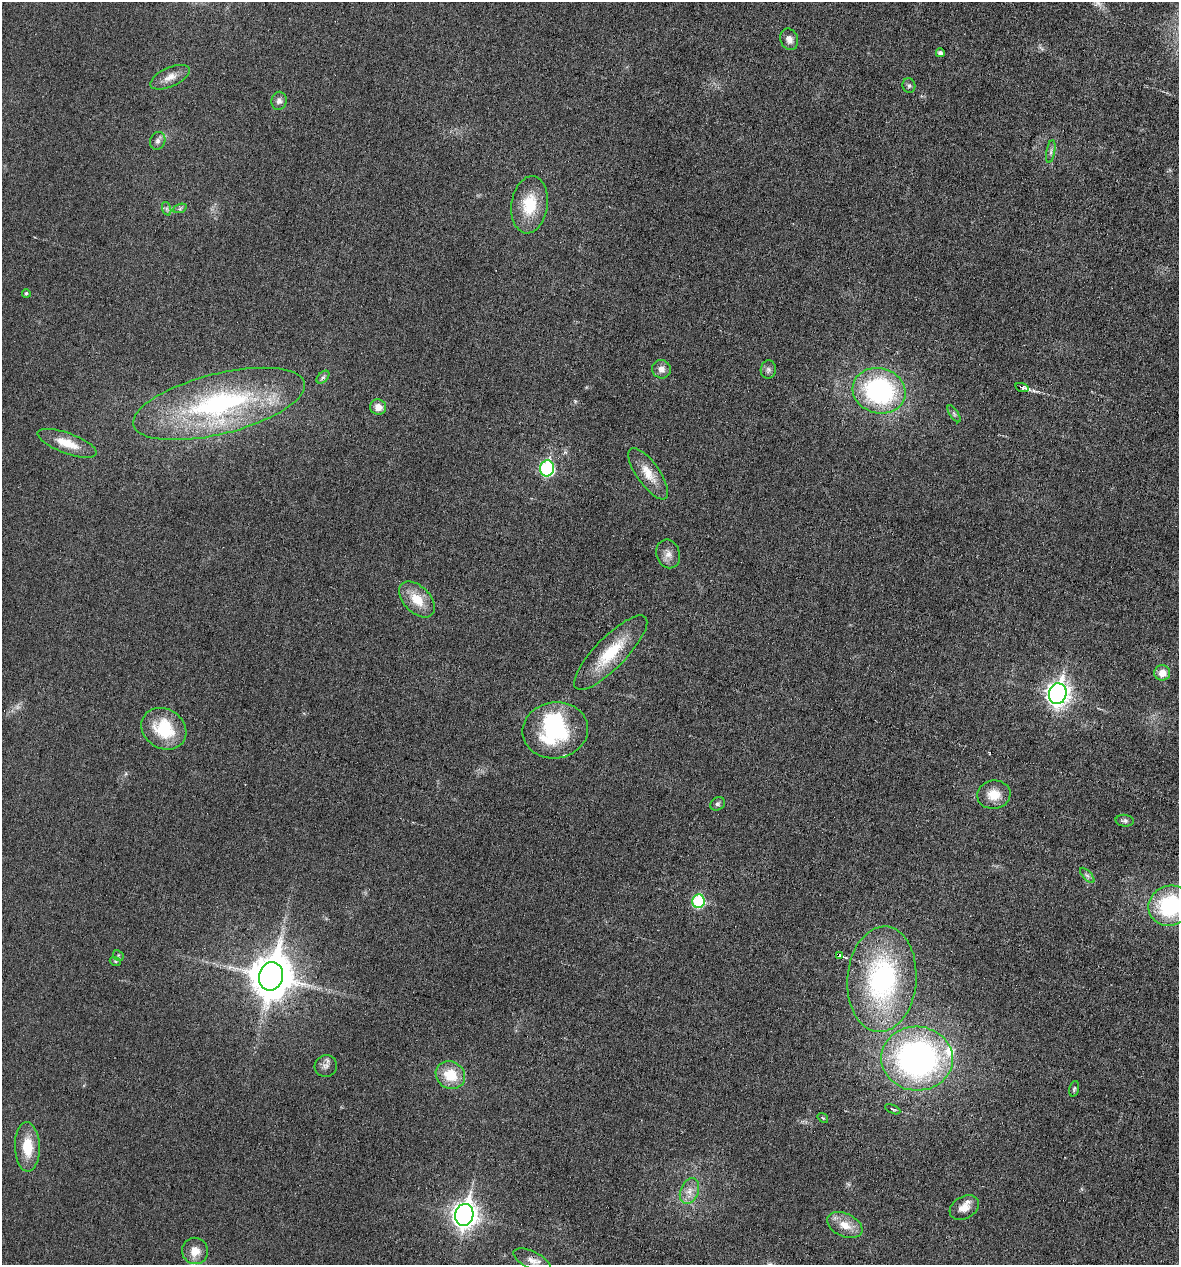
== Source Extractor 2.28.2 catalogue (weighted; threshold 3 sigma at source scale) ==
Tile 6 of 4 x 4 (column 2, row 2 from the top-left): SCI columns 1294-2470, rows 2527-3789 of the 5066 x 5052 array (HDU 1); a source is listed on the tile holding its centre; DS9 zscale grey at full resolution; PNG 1181 x 1267 px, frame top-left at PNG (2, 2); each listed source drawn as its Kron ellipse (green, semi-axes under 4 px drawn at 4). Shown black and unused: <1% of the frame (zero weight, under 3 of 6 exposures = <1% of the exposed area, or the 3 px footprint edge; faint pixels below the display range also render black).
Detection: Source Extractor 2.28.2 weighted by HDU 2 'WHT'; one run over the whole footprint, this tile lists its part. Background 0.0182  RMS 0.0035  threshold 0.0143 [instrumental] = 3 sigma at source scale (4.09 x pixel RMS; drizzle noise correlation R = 1.36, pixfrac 0.8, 0.05/0.05 arcsec/px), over >= 5 px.
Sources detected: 59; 2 inside a brighter object's white glare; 1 cosmic-ray / hot-pixel residue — neither listed nor drawn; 3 inside a brighter listed object's ellipse — not listed separately; the other 53 listed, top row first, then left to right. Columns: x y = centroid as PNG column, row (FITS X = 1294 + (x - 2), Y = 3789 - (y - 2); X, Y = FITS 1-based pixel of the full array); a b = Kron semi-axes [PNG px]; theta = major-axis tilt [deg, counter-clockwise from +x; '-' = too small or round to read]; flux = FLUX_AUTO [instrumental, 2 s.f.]
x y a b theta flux
789 39 11 8 -70 2
940 53 4 4 - 1.1
170 77 21 9 25 3.3
909 86 7 6 - 0.79
279 101 9 7 78 1.5
158 141 9 7 63 1.1
1051 151 12 3 81 0.88
529 205 29 18 82 11
180 208 7 4 20 0.67
167 209 7 4 -71 0.67
26 293 4 4 - 0.59
661 369 9 9 - 2.1
768 370 9 7 85 1.1
323 377 8 4 44 0.87
1022 387 7 3 -17 7.3
879 391 27 22 -16 53
219 404 88 30 14 66
378 407 8 7 - 3
954 414 10 4 -57 0.65
67 443 31 10 -20 7
547 468 8 7 - 41
648 474 30 11 -55 5.9
668 554 14 11 -70 2.6
417 599 21 13 -45 7.2
611 653 50 15 46 15
1162 673 8 7 - 3.4
1058 694 10 8 78 200
164 729 23 19 -32 16
555 730 33 28 8 27
994 795 17 14 9 5.2
718 804 8 6 33 0.82
1125 821 9 6 -6 0.9
1087 875 9 4 -48 0.91
698 901 7 6 - 24
1170 906 22 20 21 32
118 955 6 4 -47 0.48
840 956 4 3 - 19
115 961 5 3 - 0.36
271 976 14 12 77 1100
882 979 53 34 86 58
917 1059 36 32 -3 110
326 1066 11 11 - 1.7
450 1075 15 13 -29 8.9
1074 1089 8 4 74 0.54
893 1109 8 3 -24 0.53
823 1118 6 3 -37 0.41
27 1147 25 12 -88 8.7
689 1191 13 9 70 2.9
964 1208 16 11 30 3.6
464 1215 11 9 77 260
845 1225 19 11 -25 4.9
195 1251 13 13 - 4.4
532 1260 20 8 -26 2.7
Overlapping masked pixels (flux is a lower limit): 2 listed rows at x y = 1022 387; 840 956
Isophote crosses this tile's border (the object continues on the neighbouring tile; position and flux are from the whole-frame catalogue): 1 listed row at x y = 1170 906